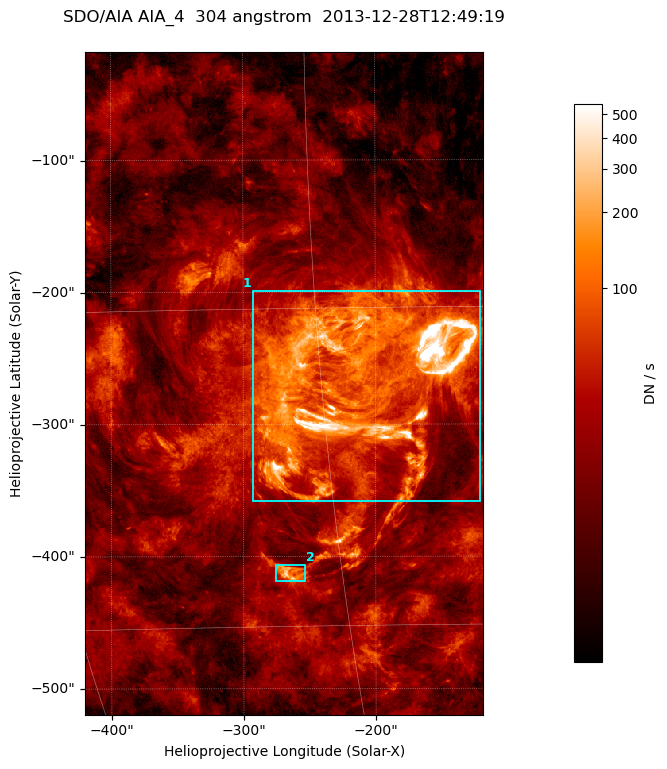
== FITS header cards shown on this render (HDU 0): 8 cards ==
TELESCOP= 'SDO/AIA '
INSTRUME= 'AIA_4   '
WAVELNTH=                  304
WAVEUNIT= 'angstrom'
DATE-OBS= '2013-12-28T12:49:19.13'
CTYPE1  = 'HPLN-TAN'
CTYPE2  = 'HPLT-TAN'
BUNIT   = 'DN / s  '

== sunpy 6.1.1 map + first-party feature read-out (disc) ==
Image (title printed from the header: SDO/AIA AIA_4  304 angstrom  2013-12-28T12:49:19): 502 x 835 px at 0.6 arcsec/px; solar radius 976 arcsec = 1626 px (partial field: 5.0% of the solar disc is inside the frame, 100% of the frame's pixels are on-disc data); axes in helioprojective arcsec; data unit DN / s (BUNIT, on the colour bar)
Orientation: roll -0.132 deg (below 1 deg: not rotated)
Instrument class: DISC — disc imager (sunpy class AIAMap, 304 A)
Bright regions (active regions / flare kernels): reference = the on-disc median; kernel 5 px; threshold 5 sigma = 71.5 DN / s over a disc level ~21.8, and >= 1.15x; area >= 419 px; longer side >= 6 px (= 3.6 arcsec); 2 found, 2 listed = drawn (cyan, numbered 1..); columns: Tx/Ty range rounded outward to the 2 arcsec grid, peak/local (2 s.f.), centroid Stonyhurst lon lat
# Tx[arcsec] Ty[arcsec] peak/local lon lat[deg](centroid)
1 -294..-120 -360..-198 30 -14 -18
2 -276..-252 -420..-406 15 -18 -27